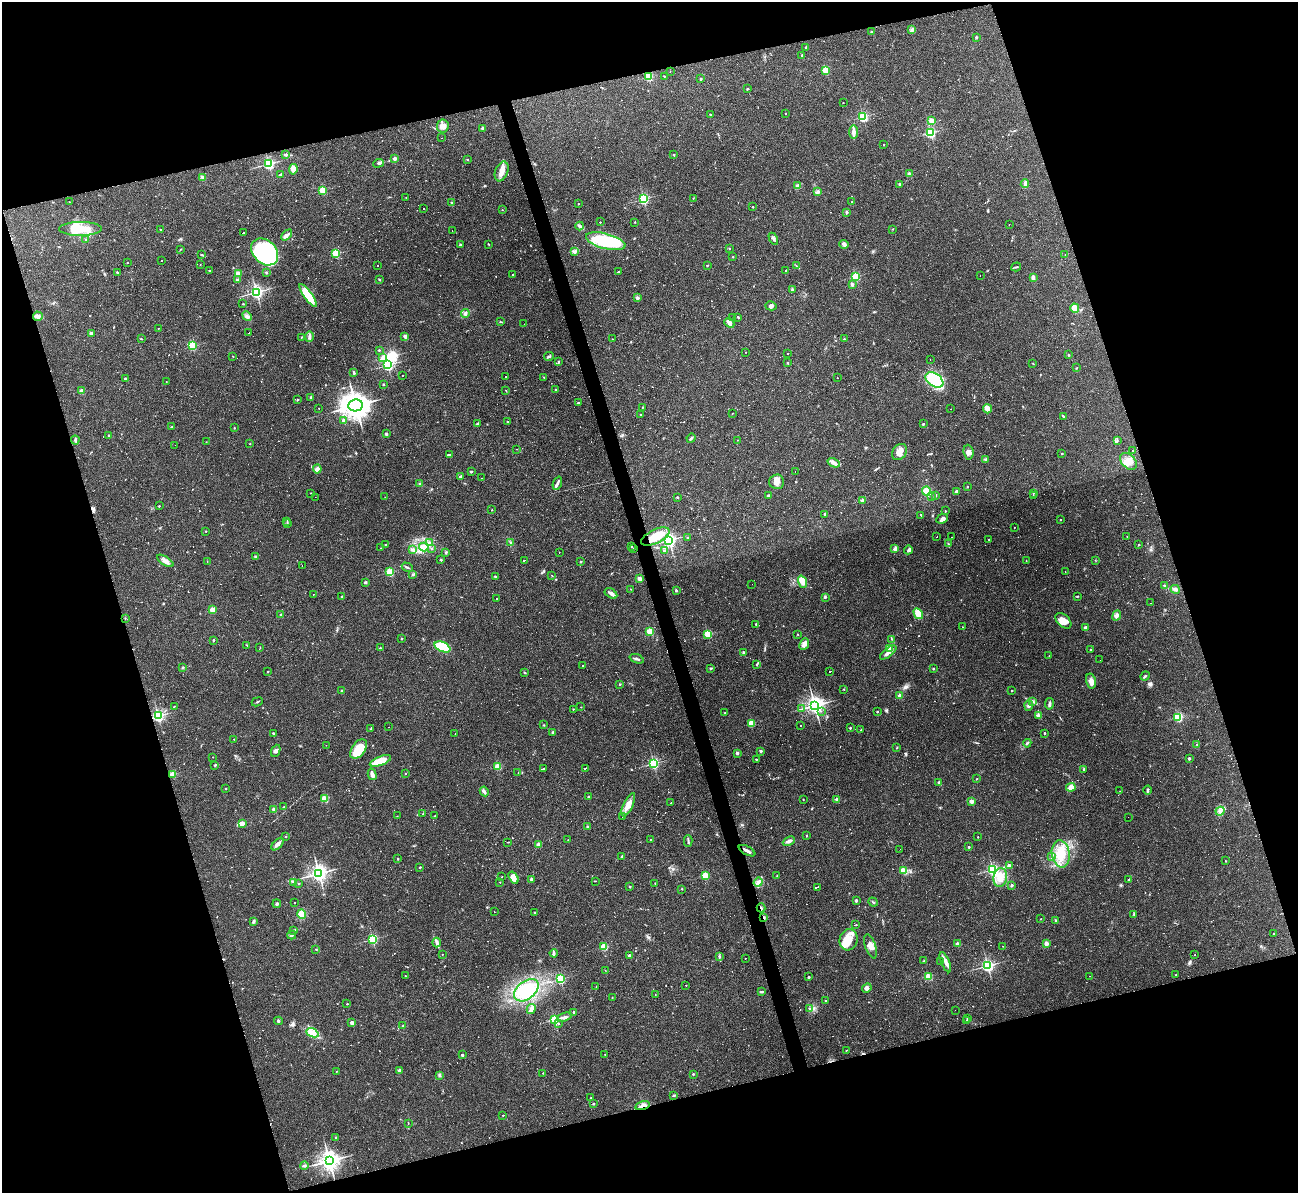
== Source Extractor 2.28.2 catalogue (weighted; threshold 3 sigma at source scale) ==
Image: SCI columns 1-5182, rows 142-4903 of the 5182 x 5165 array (HDU 1 of 3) = the unmasked area's bounding box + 8 px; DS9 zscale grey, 4 x 4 block average (1 PNG px = mean of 4 x 4 image px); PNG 1300 x 1195 px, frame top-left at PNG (2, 2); each listed source drawn as its Kron ellipse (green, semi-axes under 4 px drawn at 4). Shown black and unused: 34% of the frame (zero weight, under 2 of 3 exposures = <1% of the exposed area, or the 3 px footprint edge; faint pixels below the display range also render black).
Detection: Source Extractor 2.28.2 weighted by HDU 2 'WHT'. Background 0.11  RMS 0.0065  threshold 0.0293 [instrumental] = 3 sigma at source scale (4.5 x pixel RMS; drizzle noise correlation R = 1.50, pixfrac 1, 0.05/0.05 arcsec/px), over >= 5 px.
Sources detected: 938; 8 too faint to see at this stretch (4 x 4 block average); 6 inside a brighter object's white glare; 164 cosmic-ray / hot-pixel residue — neither listed nor drawn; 3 coinciding with a brighter row at this scale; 25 inside a brighter listed object's ellipse — not listed separately; of the other 732, all 500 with FLUX_AUTO >= 1.33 (the completeness limit of this list) listed and drawn (232 fainter detections not listed), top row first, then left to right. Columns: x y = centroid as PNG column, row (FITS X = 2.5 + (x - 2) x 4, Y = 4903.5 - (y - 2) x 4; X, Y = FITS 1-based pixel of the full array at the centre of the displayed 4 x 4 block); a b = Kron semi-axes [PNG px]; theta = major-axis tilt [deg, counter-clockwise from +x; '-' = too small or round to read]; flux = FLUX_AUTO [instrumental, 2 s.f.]
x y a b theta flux
912 29 4 2 - 5.5
871 32 2 2 - 3.8
976 37 2 2 - 13
806 47 2 2 - 2.8
802 55 2 2 - 10
826 70 2 2 - 210
670 71 2 2 - 1.4
664 76 2 2 - 2.2
649 77 2 2 - 290
701 79 2 2 - 16
747 89 3 2 - 3.1
843 103 2 2 - 2.7
710 114 2 2 - 11
785 114 2 2 - 1.9
863 116 2 2 - 520
932 121 2 2 - 37
443 126 6 5 - 23
483 128 4 3 - 7
853 132 7 2 -89 28
930 133 2 2 - 510
442 138 2 2 - 3.9
884 144 2 2 - 6.1
285 155 4 2 - 5.6
674 155 2 2 - 11
395 159 2 2 - 39
467 159 2 2 - 11
378 163 5 3 - 8
269 164 2 2 - 610
293 169 5 3 - 19
502 171 10 6 69 31
281 174 3 2 - 5.6
910 174 2 2 - 75
202 177 4 3 - 6.7
900 184 2 2 - 21
1025 184 4 3 - 11
797 186 3 3 - 8.4
323 190 2 2 - 220
817 192 3 2 - 4.9
406 197 2 2 - 2.5
693 198 2 2 - 1.7
644 199 2 2 - 560
69 202 2 2 - 1.4
451 202 2 2 - 5.1
852 202 2 2 - 5.4
578 204 2 2 - 2.5
753 207 2 2 - 7.1
424 208 2 2 - 34
502 210 2 2 - 1.4
846 212 3 2 - 4.9
600 222 2 2 - 4.6
635 222 2 2 - 2.1
1009 224 2 2 - 1.7
580 226 4 3 - 8.5
80 229 21 7 0 79
893 229 2 2 - 1.8
161 230 2 2 - 9.8
452 231 2 2 - 1.5
243 233 2 2 - 53
287 235 6 3 44 16
773 239 6 2 -64 6.1
86 240 2 2 - 1.9
606 241 20 7 -14 290
489 244 3 2 - 2.3
844 244 5 3 - 11
460 245 3 2 - 3.1
729 248 2 2 - 7.7
181 249 2 2 - 1.5
265 252 15 11 -45 490
574 252 4 3 - 7.8
336 253 2 2 - 320
202 255 3 2 - 3.4
1065 255 2 2 - 2.1
733 257 3 2 - 2
161 261 2 2 - 110
127 263 2 2 - 4.9
200 265 2 2 - 1.4
707 265 2 2 - 5.8
377 266 2 2 - 2.2
796 266 2 2 - 1.9
1016 267 5 2 - 4.4
785 270 2 2 - 2
210 271 2 2 - 4
618 272 2 2 - 73
117 273 3 2 - 4.7
238 273 2 2 - 120
266 273 2 2 - 6.9
513 274 2 2 - 1.6
856 276 2 2 - 320
980 276 2 2 - 1.4
1033 278 3 2 - 22
237 280 2 2 - 20
379 280 3 2 - 2.8
852 284 2 2 - 40
792 290 3 3 - 4.6
256 292 3 2 - 820
308 295 14 4 -54 99
637 298 2 2 - 35
243 304 2 2 - 1.5
771 306 5 4 - 9.7
1075 308 5 3 - 37
465 313 4 3 - 7.9
38 316 5 4 - 13
247 316 5 3 - 9.6
738 317 3 2 - 3.8
733 318 2 2 - 2.3
500 322 3 2 - 2.2
729 323 5 3 - 14
524 324 2 2 - 1.7
158 328 2 2 - 2.3
91 333 3 2 - 9.2
249 333 2 2 - 2.4
405 336 2 2 - 61
301 337 2 2 - 2.4
309 337 5 2 - 8
141 339 2 2 - 2.3
612 339 2 2 - 1.4
844 339 2 2 - 9.5
192 346 2 2 - 360
379 350 2 2 - 5.4
746 352 2 2 - 2.1
788 354 2 2 - 1.4
1068 355 2 2 - 7.9
233 356 2 2 - 1.5
549 356 5 2 - 5.4
383 358 2 2 - 59
930 360 2 2 - 1.4
559 361 2 2 - 8.8
788 363 2 2 - 7.8
1033 364 2 2 - 1.5
387 365 3 2 - 580
1076 368 2 2 - 2.7
354 373 3 2 - 3.1
402 375 2 2 - 3.2
506 376 2 2 - 2
544 377 3 2 - 2.8
837 378 2 2 - 1.5
125 379 2 2 - 19
934 380 10 6 -35 150
166 382 2 2 - 2.1
383 384 2 2 - 4.1
556 390 2 2 - 17
82 391 2 2 - 81
506 391 2 2 - 1.6
311 398 2 2 - 24
297 400 2 2 - 11
578 403 2 2 - 10
356 405 7 6 - 4100
642 407 3 2 - 1.9
319 408 2 2 - 2.6
950 409 2 2 - 1.5
987 409 4 4 - 26
732 413 2 2 - 2.7
641 415 2 2 - 9.3
1063 416 3 2 - 4.7
344 421 4 3 - 6.5
508 422 2 2 - 1.5
477 424 2 2 - 3.9
923 424 2 2 - 15
172 427 2 2 - 13
234 428 2 2 - 5.2
386 434 2 2 - 28
109 436 2 2 - 17
691 438 5 2 - 6.6
75 440 4 3 - 7.3
737 440 2 2 - 1.5
1117 440 2 2 - 2
206 442 2 2 - 2.3
250 444 2 2 - 3.7
175 445 2 2 - 1.8
517 449 2 2 - 1.6
1133 450 2 2 - 6.4
899 452 9 6 49 39
968 452 7 5 -84 18
1062 454 2 2 - 9.3
449 455 2 2 - 7.9
986 459 3 2 - 4.9
1128 461 10 6 -45 34
834 463 6 3 -22 13
317 469 4 4 - 15
471 472 4 2 - 3.1
795 472 2 2 - 8.4
461 477 2 2 - 47
481 478 2 2 - 1.6
777 482 7 7 - 23
557 483 7 2 70 9.7
420 484 2 2 - 5.3
967 487 2 2 - 4.4
926 491 4 4 - 44
956 491 3 2 - 8.9
310 493 2 2 - 1.3
1033 493 2 2 - 1.9
935 495 2 2 - 5.4
769 496 2 2 - 27
932 496 2 2 - 57
1033 496 2 2 - 2
315 497 2 2 - 3.5
385 497 2 2 - 1.4
677 497 2 2 - 14
863 500 2 2 - 74
159 506 2 2 - 6.4
492 510 2 2 - 1.4
945 511 2 2 - 7.7
825 514 2 2 - 24
921 515 2 2 - 2.3
942 519 6 4 24 13
1060 519 2 2 - 6.4
287 522 2 2 - 2.2
287 524 2 2 - 1.7
1014 527 2 2 - 1.3
206 531 2 2 - 4.9
1127 536 2 2 - 2.1
655 537 15 7 27 91
688 537 2 2 - 12
937 537 2 2 - 3.2
952 537 2 2 - 1.9
669 540 3 2 - 960
989 540 2 2 - 3
429 542 2 2 - 1.5
510 542 3 2 - 3.3
385 544 2 2 - 2.5
948 544 2 2 - 1.9
1139 545 2 2 - 8.7
424 547 5 3 - 15
632 547 2 2 - 1.6
381 548 2 2 - 4.2
431 548 2 2 - 2.3
412 549 4 3 - 8.5
633 549 2 2 - 9.1
895 549 4 3 - 16
664 550 3 2 - 3.8
908 550 4 2 - 5.2
446 552 3 2 - 4.7
559 552 2 2 - 2.3
256 557 2 2 - 27
441 560 3 2 - 3.7
524 560 2 2 - 140
1095 560 2 2 - 1.5
165 561 9 4 -33 19
207 561 3 2 - 1.7
1026 561 2 2 - 2.5
581 562 2 2 - 11
302 565 2 2 - 1.9
407 567 6 2 -28 5.3
390 572 2 2 - 280
1065 572 2 2 - 1.5
413 575 3 2 - 6.3
552 575 3 2 - 1.7
495 576 2 2 - 12
640 578 4 3 - 15
365 582 2 2 - 25
802 582 6 4 -70 43
752 584 2 2 - 3.7
1164 585 2 2 - 11
630 589 2 2 - 1.3
1175 589 5 3 - 11
676 591 2 2 - 19
611 593 7 3 -31 15
313 594 2 2 - 2
342 596 2 2 - 13
1077 596 3 2 - 3.3
825 597 3 2 - 4.5
497 599 2 2 - 1.9
1150 603 2 2 - 2
212 610 2 2 - 140
918 614 6 4 -60 46
281 615 4 2 - 5.1
1117 615 5 4 - 12
125 618 2 2 - 2.1
1063 621 9 6 -44 34
756 624 2 2 - 9.8
962 627 2 2 - 1.3
1086 628 4 3 - 11
650 631 2 2 - 200
708 634 2 2 - 260
798 634 2 2 - 2
401 638 2 2 - 12
892 639 2 2 - 1.9
213 640 2 2 - 14
804 644 6 4 67 19
247 645 2 2 - 1.6
442 647 8 5 -23 110
260 648 2 2 - 1.6
380 648 2 2 - 7.6
890 648 2 2 - 28
1090 649 2 2 - 7.7
743 652 2 2 - 15
888 653 10 2 38 16
1049 656 2 2 - 1.3
637 659 7 2 -20 7.4
1100 660 2 2 - 1.3
757 664 3 2 - 3.2
583 666 2 2 - 5
183 667 3 2 - 3.3
711 668 2 2 - 17
933 669 2 2 - 11
830 671 2 2 - 53
268 672 2 2 - 3.3
525 673 3 2 - 3.5
1145 676 5 2 - 6.1
1091 681 7 5 -78 20
620 684 2 2 - 11
844 689 2 2 - 2.1
342 691 2 2 - 15
1012 691 2 2 - 7.4
900 696 2 2 - 87
257 702 6 2 25 3.8
1033 702 2 2 - 2.3
1049 704 6 2 81 8.8
815 705 3 3 - 1500
174 706 2 2 - 1.3
1029 706 5 3 - 8.2
581 707 2 2 - 2.9
573 709 2 2 - 4.3
801 709 2 2 - 1.7
821 711 2 2 - 1.6
877 712 2 2 - 11
725 713 2 2 - 2.7
158 716 2 2 - 750
1038 716 2 2 - 68
1178 717 2 2 - 230
751 723 2 2 - 190
544 725 2 2 - 2.8
800 725 2 2 - 12
389 727 2 2 - 1.9
371 728 3 2 - 2.9
850 728 2 2 - 11
861 730 2 2 - 4.6
553 732 2 2 - 26
273 733 2 2 - 3.6
1045 733 2 2 - 11
455 734 2 2 - 1.4
234 739 2 2 - 1.8
1027 743 4 2 - 5.1
326 745 2 2 - 1.4
1197 745 2 2 - 3
897 748 3 2 - 2.7
358 749 11 6 55 64
276 751 6 3 66 11
761 751 2 2 - 19
737 753 2 2 - 27
213 757 2 2 - 2.2
1189 758 2 2 - 27
756 759 2 2 - 9.2
380 761 11 4 21 57
654 763 2 2 - 560
215 765 2 2 - 12
498 767 2 2 - 170
586 768 4 2 - 160
543 769 3 2 - 130
1083 770 3 2 - 2.6
518 773 2 2 - 1.4
173 774 2 2 - 120
372 774 6 2 -75 23
406 774 2 2 - 3.1
977 779 2 2 - 1.9
939 782 2 2 - 38
1071 787 5 3 - 24
226 789 2 2 - 7.8
1147 790 4 2 - 5.7
484 791 5 3 - 11
1120 791 2 2 - 2.9
589 797 2 2 - 23
325 798 2 2 - 170
803 799 2 2 - 1.8
837 799 2 2 - 50
972 801 2 2 - 72
671 803 2 2 - 6.9
628 805 13 4 65 36
284 807 2 2 - 2.3
274 809 2 2 - 73
1220 811 4 2 - 7.5
423 814 2 2 - 2.5
397 816 2 2 - 2.2
435 816 2 2 - 5.5
623 816 2 2 - 42
1128 817 2 2 - 9.1
242 824 3 2 - 92
587 827 2 2 - 3
286 836 2 2 - 1.9
807 836 2 2 - 5.9
978 837 2 2 - 4.9
650 839 2 2 - 1.9
568 840 2 2 - 1.4
688 841 6 2 -88 6.1
789 841 6 3 24 11
508 842 3 2 - 2.7
277 844 7 2 44 19
539 845 2 2 - 82
969 847 2 2 - 12
900 849 2 2 - 1.5
747 851 9 2 -28 15
1061 854 13 9 -81 78
622 856 2 2 - 3.7
1052 857 3 2 - 4.5
398 859 2 2 - 6.8
1225 861 2 2 - 4.5
1009 865 2 2 - 39
420 867 3 2 - 3.2
993 869 2 2 - 630
903 871 2 2 - 190
319 873 3 3 - 1500
705 876 2 2 - 200
777 876 2 2 - 1.8
502 877 2 2 - 1.6
513 877 6 4 -56 30
1000 878 9 6 80 52
531 879 3 3 - 5.2
1128 880 2 2 - 6.2
595 881 2 2 - 1.6
294 882 4 2 - 7
500 882 2 2 - 4.9
758 882 5 3 - 10
299 883 2 2 - 7.4
655 883 2 2 - 2.3
1011 885 2 2 - 23
630 887 2 2 - 11
817 887 3 2 - 91
682 889 2 2 - 2.7
856 900 2 2 - 27
294 902 2 2 - 2.5
873 902 5 2 - 3.5
277 904 4 3 - 6.1
761 908 4 2 - 6.3
494 912 2 2 - 2.1
535 913 2 2 - 11
302 914 4 4 - 53
1134 915 2 2 - 1.8
764 918 3 2 - 10
1041 919 2 2 - 3
1055 920 2 2 - 2.8
253 921 4 2 - 7.4
856 925 3 2 - 2.2
294 930 2 2 - 3.1
1273 934 2 2 - 5.3
292 935 4 2 - 7.5
373 939 2 2 - 390
848 940 10 9 - 69
437 942 5 3 - 9
957 944 2 2 - 57
1046 944 4 3 - 17
871 946 12 5 -71 27
1003 946 2 2 - 1.4
604 947 2 2 - 230
316 949 2 2 - 2.1
554 953 4 2 - 6.1
442 954 2 2 - 2.8
629 955 2 2 - 19
1195 955 2 2 - 1.9
719 957 3 2 - 3
745 958 2 2 - 2.9
924 961 2 2 - 8
941 961 2 2 - 2.3
945 962 11 2 -67 17
988 966 2 2 - 830
605 970 2 2 - 1.4
1176 975 2 2 - 1.3
405 976 2 2 - 1.7
1090 976 2 2 - 2.3
809 977 2 2 - 12
928 977 2 2 - 210
560 979 2 2 - 470
686 985 2 2 - 3.4
596 987 2 2 - 1.4
867 988 5 4 - 9.7
526 990 14 9 39 97
761 992 3 2 - 5
655 994 2 2 - 1.8
612 997 2 2 - 1.5
825 1001 2 2 - 9.1
347 1004 2 2 - 6.4
531 1009 5 2 - 22
810 1009 2 2 - 3
955 1010 2 2 - 2.3
574 1012 2 2 - 13
564 1017 8 3 22 14
968 1019 2 2 - 2.7
554 1020 2 2 - 420
278 1021 4 2 - 5.3
967 1021 2 2 - 14
352 1023 2 2 - 42
558 1023 2 2 - 3.1
402 1026 2 2 - 2
312 1033 6 3 -22 16
846 1050 2 2 - 4.7
605 1054 2 2 - 1.6
462 1055 2 2 - 5
399 1070 3 3 - 9
336 1071 2 2 - 1.9
543 1073 2 2 - 2.3
693 1074 2 2 - 11
439 1075 3 2 - 5.5
674 1095 3 2 - 6.3
591 1098 2 2 - 1.5
593 1104 2 2 - 16
643 1106 7 3 15 18
503 1115 2 2 - 5.4
408 1123 2 2 - 1.8
335 1137 2 2 - 5.9
329 1161 4 3 - 2200
304 1166 4 2 - 6
Overlapping masked pixels (flux is a lower limit): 4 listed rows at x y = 747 851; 761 908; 764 918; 643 1106
Diffuse or blended objects may show on this block-average render without a row.